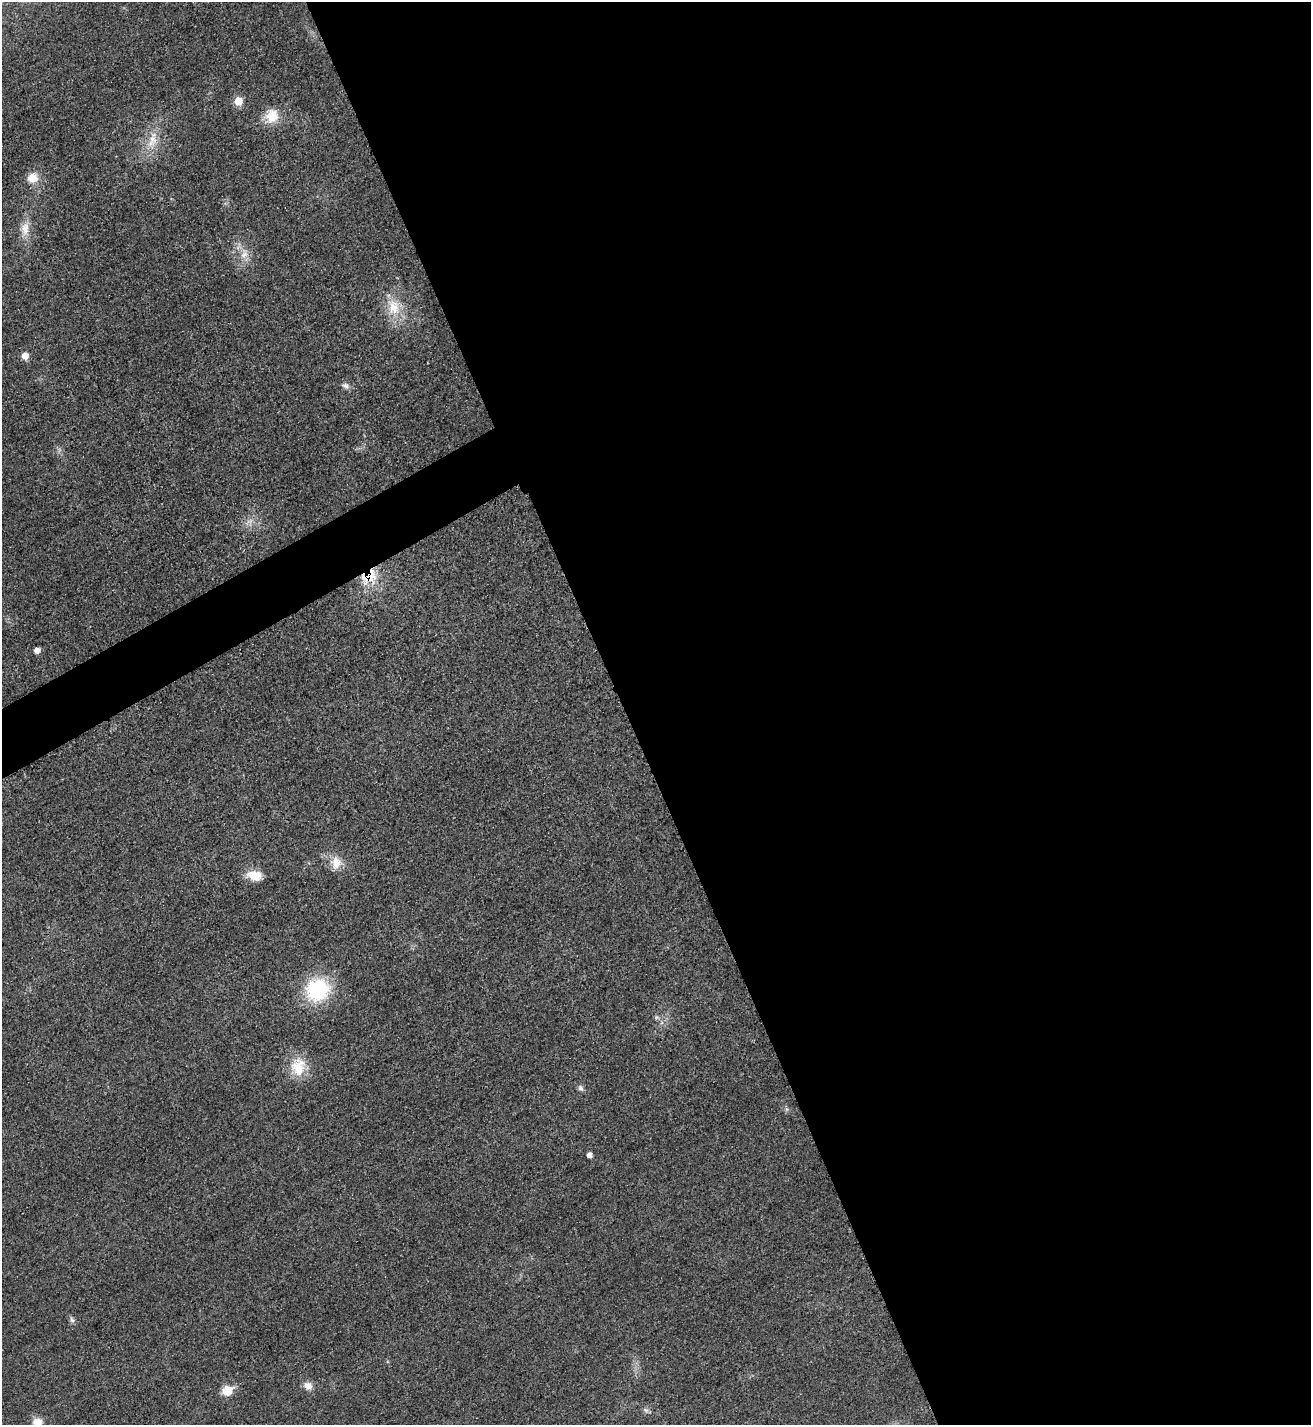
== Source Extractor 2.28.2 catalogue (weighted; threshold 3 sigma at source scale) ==
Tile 8 of 4 x 4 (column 4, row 2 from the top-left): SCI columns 4092-5400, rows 2863-4285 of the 5701 x 5713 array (HDU 1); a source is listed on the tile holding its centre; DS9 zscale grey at full resolution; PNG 1313 x 1427 px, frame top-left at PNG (2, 2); no overlay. Shown black and unused: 54% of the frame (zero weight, under 3 of 4 exposures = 1% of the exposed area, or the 3 px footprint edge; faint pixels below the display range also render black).
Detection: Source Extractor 2.28.2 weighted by HDU 2 'WHT'; one run over the whole footprint, this tile lists its part. Background 0.0167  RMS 0.0057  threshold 0.0258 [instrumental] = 3 sigma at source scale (4.5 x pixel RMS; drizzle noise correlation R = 1.50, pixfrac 1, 0.05/0.05 arcsec/px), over >= 5 px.
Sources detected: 25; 1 too faint to see at this stretch — not listed; the other 24 listed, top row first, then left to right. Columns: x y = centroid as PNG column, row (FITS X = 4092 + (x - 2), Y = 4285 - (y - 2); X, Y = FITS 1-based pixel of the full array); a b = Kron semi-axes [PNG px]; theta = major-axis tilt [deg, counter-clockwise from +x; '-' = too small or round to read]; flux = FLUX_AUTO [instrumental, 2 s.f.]
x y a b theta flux
238 101 6 6 - 12
271 116 21 18 60 13
152 140 29 13 75 13
32 178 13 11 18 8.3
25 229 22 11 82 8.4
244 254 17 11 77 7.1
394 307 26 18 -78 17
25 356 6 5 - 7.2
346 386 11 8 -17 2.5
369 578 27 19 31 19
37 650 5 5 - 4.4
336 863 18 15 89 8.5
254 875 18 11 -6 10
318 990 22 21 - 54
656 1017 7 5 46 1.2
298 1066 26 20 85 16
581 1088 9 7 -66 1.9
787 1109 7 4 -89 1
590 1155 5 4 - 3.2
72 1319 9 5 -71 1.7
308 1386 11 10 - 4.6
227 1390 6 6 - 26
646 1410 9 7 -44 1.8
38 1422 9 8 - 7.3
Overlapping masked pixels (flux is a lower limit): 1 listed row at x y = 369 578
Isophote crosses this tile's border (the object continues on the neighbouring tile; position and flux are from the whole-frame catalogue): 1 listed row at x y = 38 1422